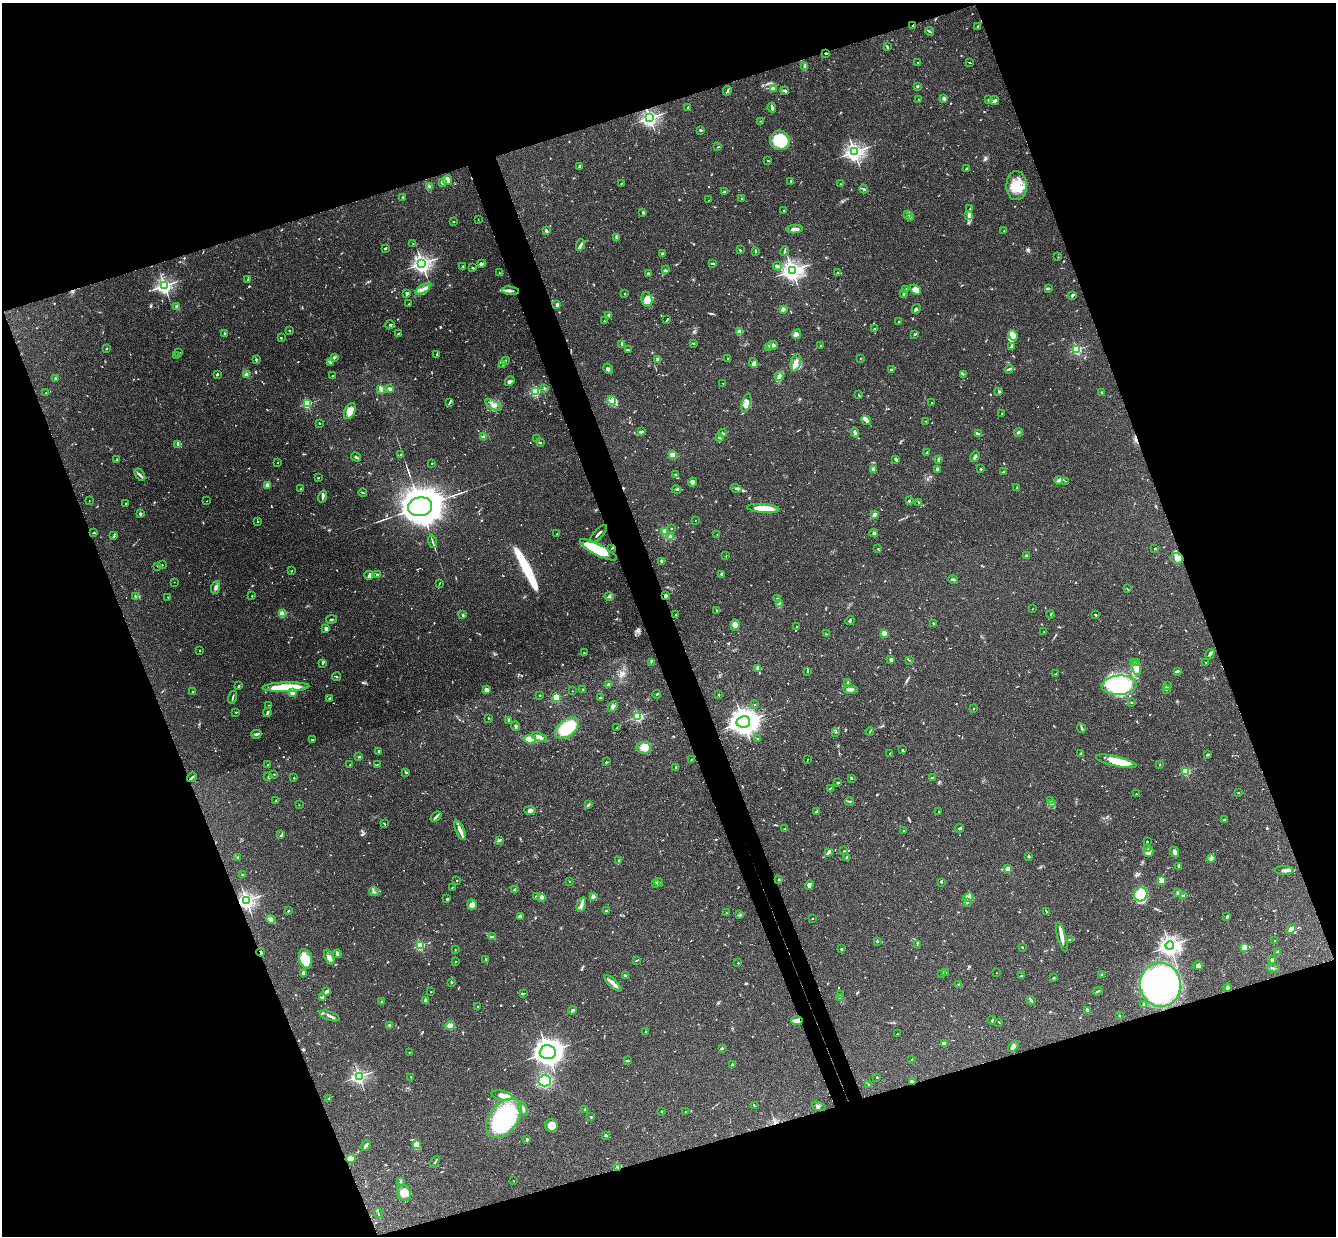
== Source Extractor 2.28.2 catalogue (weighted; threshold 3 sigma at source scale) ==
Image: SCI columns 58-5391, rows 295-5230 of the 5447 x 5401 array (HDU 1 of 3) = the unmasked area's bounding box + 8 px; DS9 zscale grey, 4 x 4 block average (1 PNG px = mean of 4 x 4 image px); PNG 1338 x 1238 px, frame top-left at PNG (2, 3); each listed source drawn as its Kron ellipse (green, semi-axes under 4 px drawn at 4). Shown black and unused: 40% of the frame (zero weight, under 3 of 4 exposures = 6% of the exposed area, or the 3 px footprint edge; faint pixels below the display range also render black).
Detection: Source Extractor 2.28.2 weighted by HDU 2 'WHT'. Background 0.0844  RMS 0.0034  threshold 0.0153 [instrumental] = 3 sigma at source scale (4.5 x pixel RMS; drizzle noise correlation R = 1.50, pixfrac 1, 0.05/0.05 arcsec/px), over >= 5 px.
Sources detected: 1029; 5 too faint to see at this stretch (4 x 4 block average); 4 inside a brighter object's white glare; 11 cosmic-ray / hot-pixel residue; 4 long thin detections or spike segments (spike, bleed or trail) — neither listed nor drawn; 31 coinciding with a brighter row at this scale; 61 inside a brighter listed object's ellipse — not listed separately; of the other 913, all 500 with FLUX_AUTO >= 1.07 (the completeness limit of this list) listed and drawn (413 fainter detections not listed), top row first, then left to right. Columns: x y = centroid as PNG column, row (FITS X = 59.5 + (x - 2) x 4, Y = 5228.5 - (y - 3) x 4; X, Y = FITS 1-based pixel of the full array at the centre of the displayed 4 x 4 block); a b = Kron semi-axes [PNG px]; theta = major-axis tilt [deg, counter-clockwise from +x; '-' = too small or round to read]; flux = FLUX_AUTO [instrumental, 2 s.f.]
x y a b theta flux
913 25 3 2 - 1.7
978 26 3 2 - 2
929 31 4 2 - 2.7
887 47 3 2 - 2.3
826 54 3 2 - 1.4
918 62 2 2 - 1.4
970 63 3 2 - 1.3
805 67 4 2 - 3.1
917 86 2 2 - 2.6
773 89 3 2 - 13
727 91 5 2 - 2.6
785 91 4 3 - 3.7
944 98 2 2 - 24
918 100 3 2 - 1.2
988 100 2 2 - 1.6
995 101 4 2 - 5.4
688 107 2 2 - 3
772 108 5 2 - 6
650 118 3 2 - 620
760 121 2 2 - 1.1
701 130 2 2 - 4.7
780 140 10 10 - 92
718 147 3 2 - 2.1
854 152 3 3 - 640
768 160 3 2 - 1.7
580 166 3 2 - 4.7
967 169 3 3 - 2.4
448 180 5 4 - 6.8
791 181 3 2 - 1.8
442 182 4 3 - 3.6
621 183 2 2 - 1.3
841 184 2 2 - 1.1
1016 186 14 10 89 46
429 187 2 2 - 45
864 189 4 2 - 3.4
724 191 2 2 - 1.3
402 197 2 2 - 1.4
742 198 2 2 - 2
709 200 2 2 - 1.3
970 209 3 2 - 1.2
784 210 2 2 - 6.2
643 212 3 2 - 2.9
908 214 3 2 - 3.1
969 216 3 2 - 3.9
911 217 2 2 - 1.6
478 219 2 2 - 1.8
454 222 2 2 - 2.3
795 229 8 3 3 11
546 231 2 2 - 7.6
1004 231 2 2 - 1.2
616 237 4 2 - 2.7
413 244 3 2 - 1.2
580 245 6 3 70 4.6
385 248 3 2 - 2.2
740 250 2 2 - 1.6
785 251 5 2 - 2.4
756 252 2 2 - 1.5
662 254 2 2 - 16
1058 257 2 2 - 1.5
422 263 3 3 - 670
713 263 3 2 - 2.9
481 264 3 3 - 4.2
777 266 4 3 - 6.2
463 267 4 2 - 2.4
472 268 2 2 - 2.5
665 270 3 2 - 1.5
792 270 4 3 - 810
500 273 2 2 - 1.5
838 273 2 2 - 4.6
648 274 2 2 - 11
248 279 3 2 - 2.6
164 286 3 3 - 570
1048 288 4 2 - 2.3
423 289 8 2 35 7.2
905 290 3 2 - 2.2
915 290 6 4 -39 23
510 291 8 3 -7 7.9
407 293 2 2 - 20
904 293 3 2 - 4.3
625 294 2 2 - 1.2
1072 295 3 2 - 6.1
647 299 7 5 -78 19
409 304 2 2 - 1.4
557 305 2 2 - 21
177 306 3 3 - 3.8
783 309 2 2 - 6.5
916 309 5 3 - 3.8
609 315 3 2 - 2.3
667 319 4 2 - 2.1
604 321 2 2 - 1.1
899 322 2 2 - 4.9
390 325 5 2 - 1.7
874 328 2 2 - 1.8
289 330 2 2 - 1.1
740 332 2 2 - 62
225 334 3 2 - 3.6
398 334 2 2 - 1.9
797 334 5 4 - 5.5
915 334 4 2 - 1.9
1013 335 5 4 - 24
281 338 2 2 - 2.4
693 343 2 2 - 1.4
621 344 2 2 - 1.6
772 345 6 2 1 14
821 346 3 2 - 2
769 347 3 2 - 4.2
1011 347 4 2 - 7.7
106 348 2 2 - 6
1077 349 2 2 - 230
628 350 2 2 - 2.3
179 353 4 2 - 1.5
437 354 4 2 - 1.5
176 355 3 2 - 1.5
334 357 4 3 - 3.1
727 358 2 2 - 1.4
860 358 2 2 - 1.3
256 359 3 2 - 2.9
658 359 2 2 - 41
506 361 3 2 - 2.2
330 363 3 2 - 1.8
754 363 5 4 - 15
796 363 9 5 76 16
503 364 2 2 - 1.1
608 369 5 2 - 3.7
1009 369 4 2 - 3.7
891 370 3 2 - 5.5
217 374 3 2 - 2.9
963 374 3 2 - 1.8
246 375 3 3 - 6.9
332 376 2 2 - 2.1
779 376 4 4 - 6.8
55 378 2 2 - 7.6
510 381 5 2 - 3.6
723 384 2 2 - 1.1
545 388 3 2 - 1.9
381 389 3 3 - 3.3
390 389 2 2 - 32
535 391 2 2 - 230
999 391 3 2 - 2.4
1102 392 2 2 - 1.5
46 393 2 2 - 1.1
858 395 2 2 - 1.2
612 400 5 4 - 7.5
449 403 4 2 - 2.2
746 403 9 4 73 11
932 403 2 2 - 2.5
307 404 2 2 - 200
493 405 9 4 -28 9.3
350 411 8 5 63 25
1002 413 2 2 - 1.5
866 420 5 3 - 6.4
926 421 3 2 - 1.5
319 423 2 2 - 3
641 431 3 2 - 5.3
855 432 5 2 - 4.3
1018 432 4 2 - 3.1
723 433 4 2 - 2.6
978 434 2 2 - 1.2
484 437 3 3 - 5.5
720 438 3 2 - 1.7
537 439 3 2 - 2.1
540 443 3 2 - 2.9
177 444 4 2 - 2.4
927 453 3 2 - 1.5
401 454 2 2 - 1.6
673 455 2 2 - 86
975 456 5 2 - 3.2
356 457 5 2 - 3.8
896 459 3 2 - 7
938 459 4 2 - 4.6
116 460 2 2 - 1.5
278 463 2 2 - 1.4
432 463 2 2 - 3.5
937 469 3 2 - 7.3
981 469 3 2 - 1.7
873 470 4 3 - 3.3
1003 472 3 2 - 2.8
140 475 7 3 -54 5.2
676 475 3 2 - 4.2
318 478 3 2 - 1.4
1059 480 4 3 - 4.3
1065 481 2 2 - 1.3
693 482 5 3 - 4.2
267 485 2 2 - 46
301 488 4 2 - 1.5
1017 488 3 2 - 2.4
736 489 5 3 - 4.4
676 490 4 2 - 2
363 493 4 2 - 1.6
323 497 6 2 72 4
89 501 2 2 - 1.7
207 501 2 2 - 1.8
909 501 3 2 - 3.2
919 502 3 2 - 2.1
126 504 2 2 - 1.4
420 507 12 9 11 7200
763 508 16 4 -4 48
140 514 2 2 - 16
874 514 4 3 - 4.3
695 520 2 2 - 1.1
257 522 2 2 - 1.3
671 528 2 2 - 1.2
665 532 3 3 - 5.5
94 533 2 2 - 1.5
874 533 4 3 - 4.8
557 534 2 2 - 2.4
598 534 12 2 46 6.5
717 535 3 2 - 1.7
113 536 3 2 - 1.7
670 536 3 3 - 3.3
433 542 6 2 -74 3.2
611 548 3 2 - 1.4
878 549 2 2 - 1.1
1155 549 2 2 - 5.5
598 550 20 5 -27 120
726 556 2 2 - 1.2
1026 556 3 2 - 2.3
1177 558 6 5 - 11
662 561 2 2 - 7
162 565 2 2 - 1.4
157 566 2 2 - 1.3
291 571 3 2 - 1.2
721 574 2 2 - 3
369 575 5 3 - 3.6
377 575 2 2 - 20
953 579 5 2 - 2.9
174 582 2 2 - 1.8
440 583 4 2 - 1.3
216 587 6 3 68 6
1127 589 2 2 - 1.1
665 595 2 2 - 23
135 596 4 2 - 2.1
252 596 2 2 - 4.3
168 597 2 2 - 1.7
609 597 5 3 - 3.8
777 599 2 2 - 7
780 604 3 2 - 1.8
1032 609 2 2 - 1.2
717 610 3 2 - 2
283 614 2 2 - 110
1051 614 4 2 - 1.5
463 615 3 2 - 2.3
676 615 2 2 - 1.8
1095 615 3 2 - 1.9
331 619 5 2 - 2.1
850 620 5 2 - 2.3
933 623 2 2 - 2
735 625 6 4 -86 9.8
797 627 2 2 - 3.7
326 629 2 2 - 36
1044 632 2 2 - 1.4
884 633 2 2 - 56
826 634 3 2 - 1.4
200 650 2 2 - 3.3
584 653 2 2 - 1.3
1210 654 5 2 - 4
891 660 4 3 - 4.2
909 660 2 2 - 1.4
651 662 3 2 - 1.5
1206 662 3 2 - 1.1
322 663 3 2 - 1.6
1137 663 2 2 - 5.1
1136 667 9 3 -66 14
758 668 2 2 - 46
807 671 3 2 - 1.2
1177 671 3 2 - 6.4
1055 674 2 2 - 1.3
336 677 4 2 - 1.8
848 683 3 3 - 3.7
608 685 2 2 - 24
1119 685 17 9 5 240
1167 685 3 2 - 1.4
239 686 3 2 - 2.1
286 687 23 4 2 100
583 689 2 2 - 7.2
850 689 7 2 0 9.5
486 690 2 2 - 53
1166 690 3 2 - 1.3
572 691 2 2 - 1.8
193 692 2 2 - 2.9
292 692 2 2 - 58
657 694 4 2 - 2.4
718 694 2 2 - 1.3
540 695 3 2 - 1.4
233 697 7 2 73 3.3
557 697 2 2 - 130
600 698 2 2 - 3.3
330 699 4 2 - 1.9
1131 702 2 2 - 4.5
269 705 2 2 - 1.1
754 705 2 2 - 1.1
613 706 6 3 46 6
973 708 2 2 - 1.7
236 712 2 2 - 1.7
268 712 4 2 - 3.6
638 716 2 2 - 250
489 718 2 2 - 2.1
509 721 4 2 - 8.4
743 722 7 5 10 2100
515 726 4 2 - 3.7
567 728 14 8 38 110
617 728 4 2 - 1.8
1081 728 5 2 - 3.3
870 731 4 2 - 1.3
835 732 2 2 - 2.2
256 734 5 2 - 4.6
539 737 7 3 -20 8.3
530 739 5 3 - 32
757 739 2 2 - 2.2
313 740 2 2 - 3.2
644 748 7 5 -6 14
902 750 3 2 - 2
379 751 3 2 - 3.1
890 753 2 2 - 1.7
1081 753 2 2 - 11
1208 755 3 2 - 2.6
359 757 2 2 - 2.6
807 759 2 2 - 1.3
691 760 2 2 - 1.2
1116 761 21 5 -13 45
606 762 2 2 - 2.4
377 764 2 2 - 1.1
1160 764 3 2 - 1.2
268 765 2 2 - 2.9
350 765 2 2 - 2.2
676 767 2 2 - 14
1186 771 2 2 - 160
406 773 3 2 - 1.8
274 774 2 2 - 1.3
192 777 5 2 - 3
268 777 3 2 - 1.6
294 778 2 2 - 1.4
932 778 2 2 - 1.9
851 779 2 2 - 1.2
838 783 3 2 - 2.4
830 788 3 2 - 1.3
1238 793 2 2 - 1.2
1136 794 2 2 - 2.8
276 801 2 2 - 1.3
850 801 4 2 - 2.6
1051 801 3 2 - 2
1052 804 3 2 - 2.2
299 805 2 2 - 1.2
588 805 3 2 - 2.4
530 811 5 3 - 7
939 811 2 2 - 4.3
817 812 4 2 - 4.1
436 817 6 2 41 4.4
1224 819 3 2 - 1.7
384 823 3 2 - 2.1
959 828 5 2 - 4
785 829 3 2 - 1.9
460 830 10 2 -67 16
904 831 2 2 - 2.1
281 835 2 2 - 1.5
499 840 2 2 - 1.4
1147 842 2 2 - 4.3
1147 848 2 2 - 1.4
844 851 3 2 - 1.3
829 852 4 2 - 9.1
1149 852 5 4 - 14
1174 852 5 2 - 9.6
1028 856 2 2 - 4.7
237 857 2 2 - 1.5
847 858 4 3 - 4.5
1211 858 4 3 - 4.3
619 861 3 2 - 3.8
1179 866 3 2 - 2.9
1008 869 2 2 - 39
1284 870 9 3 -2 8.3
243 875 3 2 - 2.1
457 880 2 2 - 2.2
779 880 2 2 - 7.3
1161 880 2 2 - 94
569 882 2 2 - 1.9
658 882 4 3 - 3.5
941 882 2 2 - 2.7
655 884 2 2 - 1.8
809 885 5 3 - 4
452 887 2 2 - 1.9
514 890 3 2 - 3.4
374 892 5 2 - 3.9
1177 893 3 2 - 1.6
1141 894 7 6 - 35
593 896 2 2 - 39
1183 896 3 3 - 3.1
536 897 2 2 - 11
541 897 2 2 - 39
968 897 5 2 - 3
447 899 2 2 - 11
246 900 3 3 - 550
967 902 3 2 - 2.1
472 905 5 4 - 9.6
581 905 7 3 73 10
289 910 2 2 - 1.6
606 911 4 2 - 3
1047 912 2 2 - 1.2
726 913 3 2 - 1.3
739 915 2 2 - 1.4
520 916 3 2 - 8
1227 917 4 2 - 3.2
271 919 5 4 - 5.9
812 919 2 2 - 3.5
1291 929 5 4 - 17
492 936 4 2 - 2.1
1062 937 15 3 -74 14
1070 940 4 2 - 3.2
1275 941 2 2 - 4.9
878 942 3 2 - 1.3
420 945 2 2 - 180
917 945 2 2 - 1.3
1170 946 4 4 - 750
1022 947 2 2 - 4.3
1244 947 2 2 - 75
841 949 3 2 - 2.4
455 950 2 2 - 1.2
261 952 4 2 - 2.5
1277 952 3 2 - 2.3
337 954 4 2 - 7.2
329 957 8 4 -66 7.5
305 959 10 6 -73 38
486 959 3 2 - 1.3
636 960 2 2 - 1.2
1272 960 2 2 - 21
455 962 3 2 - 1.4
738 963 2 2 - 5.1
1198 966 5 3 - 9.3
1273 968 6 2 -13 2.9
303 973 4 3 - 4.7
942 973 3 2 - 2.7
946 973 3 2 - 2
997 973 2 2 - 2.9
625 975 2 2 - 3.5
1102 975 2 2 - 3.4
1021 976 2 2 - 3
1054 978 3 2 - 1.8
451 982 2 2 - 7.8
613 983 11 3 -42 16
959 984 3 3 - 2.4
1160 985 22 20 -82 630
1227 988 4 3 - 4.9
327 991 4 2 - 5.1
1098 991 5 2 - 3.4
431 992 2 2 - 2.2
523 993 2 2 - 1.1
840 994 3 2 - 1.2
839 997 2 2 - 5.2
323 998 3 2 - 5.5
426 1000 3 3 - 5.4
1031 1000 4 2 - 3
382 1002 3 2 - 2.7
1144 1005 3 2 - 2.7
478 1006 2 2 - 1.1
573 1010 4 3 - 3.8
1087 1010 3 2 - 5.7
329 1016 10 2 -20 7.6
1119 1016 2 2 - 2.4
992 1020 4 2 - 2
797 1021 6 3 1 18
999 1022 3 2 - 1.2
390 1025 2 2 - 5.9
450 1026 4 3 - 11
646 1031 2 2 - 2.3
897 1034 2 2 - 3.2
945 1043 4 3 - 3.6
1013 1046 6 4 47 8.2
722 1048 3 2 - 3.2
409 1052 2 2 - 1.3
548 1052 8 7 - 1600
912 1059 2 2 - 1.4
627 1061 2 2 - 1.6
732 1065 3 2 - 1.6
359 1076 3 3 - 430
411 1077 3 2 - 1.2
877 1077 2 2 - 1.3
545 1081 6 5 - 130
912 1082 4 2 - 4.1
869 1085 3 2 - 1.7
502 1095 11 4 -13 15
329 1098 2 2 - 1.1
754 1106 4 2 - 1.8
819 1106 7 2 -19 3.5
523 1109 7 2 -67 3.6
584 1109 2 2 - 1.8
661 1111 2 2 - 2.2
685 1111 2 2 - 1.6
591 1117 2 2 - 6.2
504 1118 22 14 51 300
551 1126 6 6 - 22
606 1135 3 3 - 3.6
527 1140 2 2 - 13
416 1145 4 3 - 18
366 1146 6 2 50 4.1
351 1158 5 3 - 8.7
435 1162 6 2 60 2.3
617 1167 3 2 - 2.3
401 1181 3 2 - 1.8
513 1181 2 2 - 2
404 1193 8 6 -72 18
378 1213 5 2 - 1.8
Overlapping masked pixels (flux is a lower limit): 8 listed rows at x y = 913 25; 1177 558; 665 595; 246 900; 261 952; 797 1021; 912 1082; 617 1167
Diffuse or blended objects may show on this block-average render without a row.